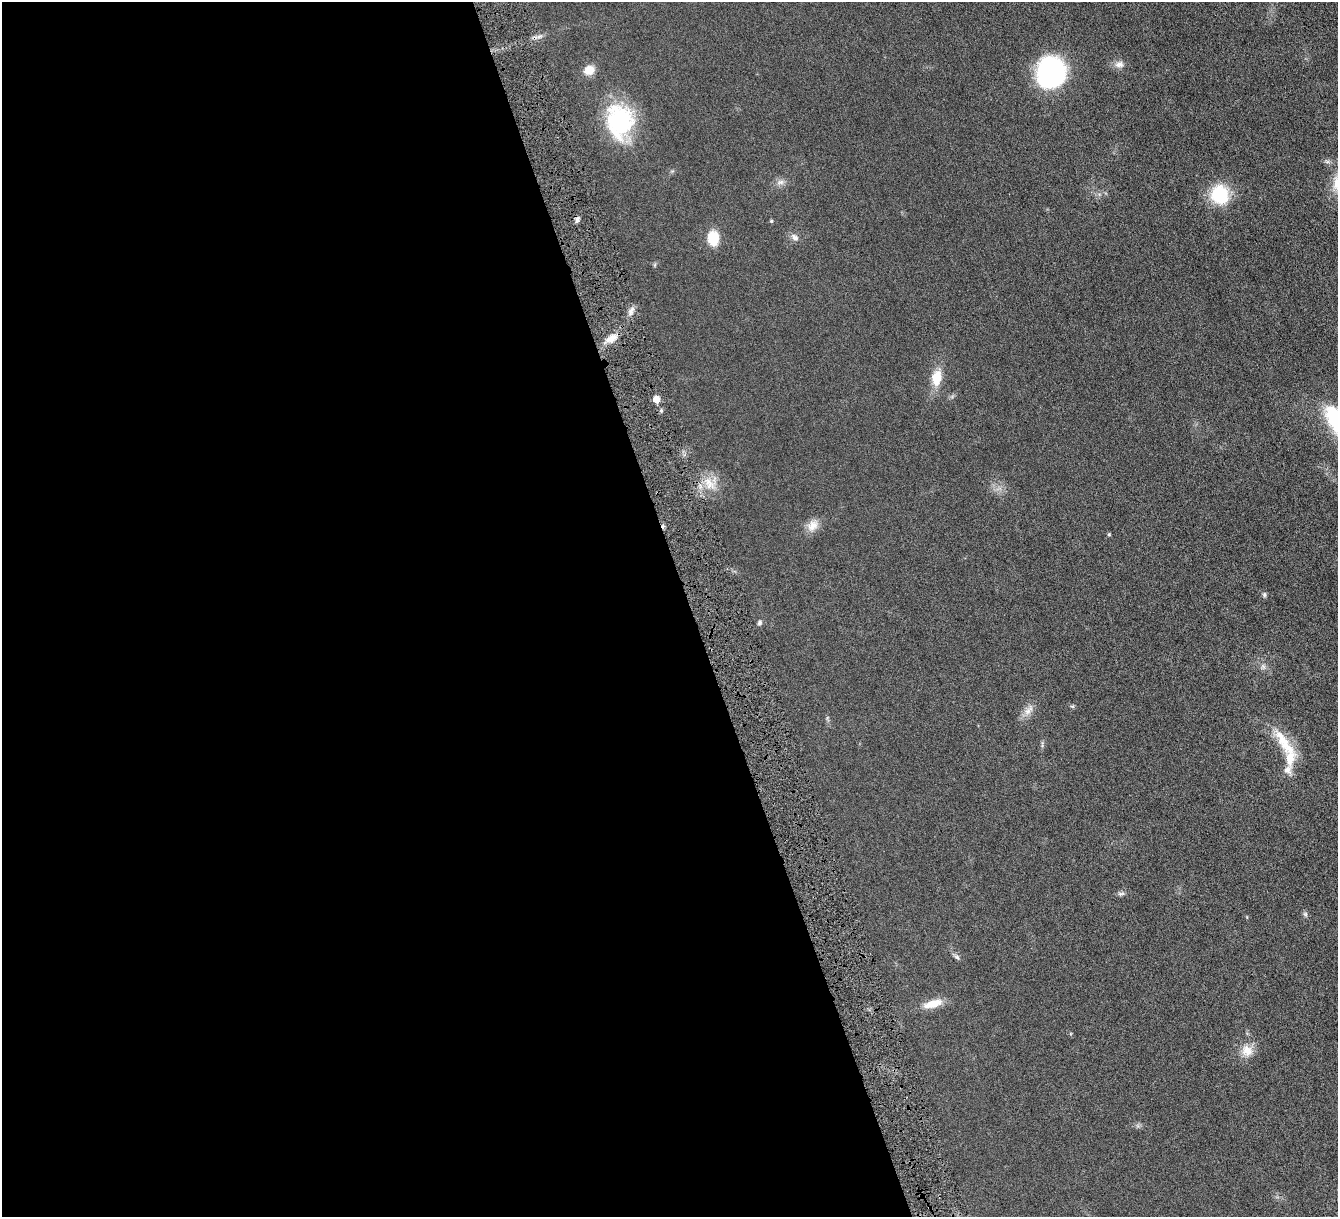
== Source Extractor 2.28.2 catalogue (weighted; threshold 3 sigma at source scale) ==
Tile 9 of 4 x 4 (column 1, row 3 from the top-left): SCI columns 7-1342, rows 1498-2712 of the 5353 x 5300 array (HDU 1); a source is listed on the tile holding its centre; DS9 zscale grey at full resolution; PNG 1340 x 1219 px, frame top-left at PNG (2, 2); no overlay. Shown black and unused: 52% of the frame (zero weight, under 4 of 8 exposures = <1% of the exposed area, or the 3 px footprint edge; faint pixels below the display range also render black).
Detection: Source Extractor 2.28.2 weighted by HDU 2 'WHT'; one run over the whole footprint, this tile lists its part. Background 0.0252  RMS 0.0048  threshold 0.0198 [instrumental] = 3 sigma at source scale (4.09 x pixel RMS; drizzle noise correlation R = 1.36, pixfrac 0.8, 0.05/0.05 arcsec/px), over >= 5 px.
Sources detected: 32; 1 inside a brighter listed object's ellipse — not listed separately; the other 31 listed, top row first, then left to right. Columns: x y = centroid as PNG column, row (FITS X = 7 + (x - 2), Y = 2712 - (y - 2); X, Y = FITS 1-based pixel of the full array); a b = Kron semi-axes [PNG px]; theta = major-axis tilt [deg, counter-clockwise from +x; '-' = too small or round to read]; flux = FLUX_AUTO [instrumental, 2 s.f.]
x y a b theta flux
1119 64 12 9 4 2.4
589 70 10 8 26 6.5
1051 73 29 23 81 64
620 121 36 28 -85 44
780 182 11 7 11 1.9
1219 195 18 15 -72 23
577 219 8 5 83 1.3
771 221 5 4 - 0.55
795 237 12 7 -37 1.8
713 238 13 10 -89 11
631 311 12 4 60 1.6
611 338 17 8 29 4.2
937 378 20 12 80 7.8
656 399 5 5 - 5.4
1336 420 31 17 -60 29
709 483 24 14 -48 7.5
813 525 17 13 47 4.4
1109 534 4 4 - 0.45
1264 595 7 5 -89 0.81
759 623 7 5 59 0.88
1263 667 9 6 -75 1.3
1072 706 7 4 -18 0.58
1028 710 19 7 50 3.3
1284 743 49 13 -56 13
1042 745 9 3 -79 0.71
1287 770 13 10 34 3
1121 894 11 5 5 1
1305 914 7 5 -46 0.84
957 957 8 6 -36 1.1
933 1004 24 9 16 6.5
1247 1051 16 15 - 5.4
Isophote crosses this tile's border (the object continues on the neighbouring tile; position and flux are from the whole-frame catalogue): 1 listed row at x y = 1336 420